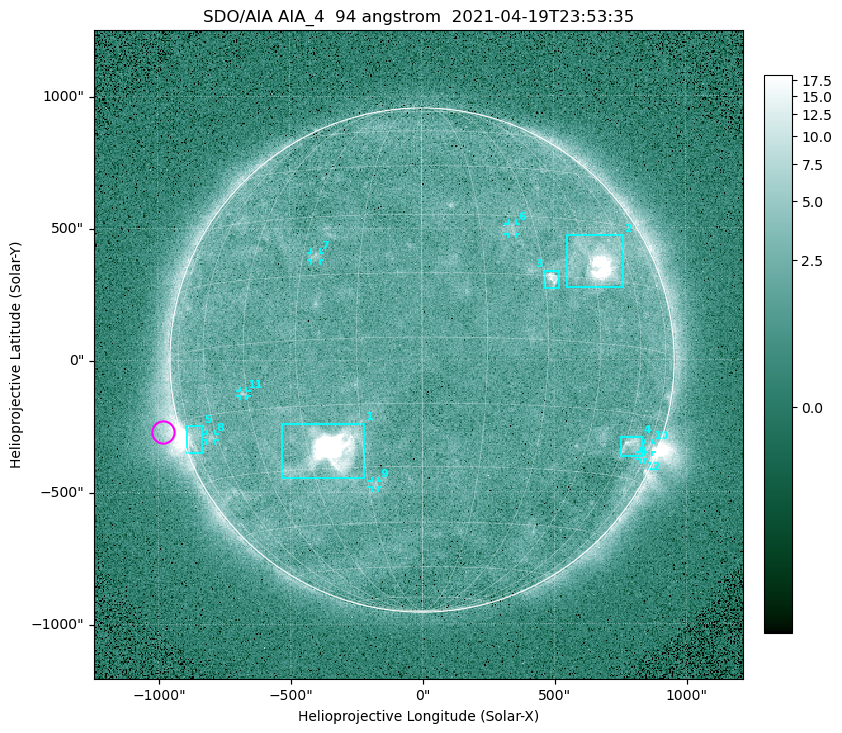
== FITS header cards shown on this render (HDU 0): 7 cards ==
TELESCOP= 'SDO/AIA '
INSTRUME= 'AIA_4   '
WAVELNTH=                   94
WAVEUNIT= 'angstrom'
DATE-OBS= '2021-04-19T23:53:35.12'
CTYPE1  = 'HPLN-TAN'
CTYPE2  = 'HPLT-TAN'

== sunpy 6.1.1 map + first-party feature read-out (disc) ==
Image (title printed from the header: SDO/AIA AIA_4  94 angstrom  2021-04-19T23:53:35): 512 x 512 px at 4.8 arcsec/px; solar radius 955 arcsec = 199 px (full disc in frame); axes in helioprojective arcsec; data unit not stated in the header (colour bar unlabelled)
Orientation: roll -0.138 deg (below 1 deg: not rotated)
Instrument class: DISC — disc imager (sunpy class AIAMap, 94 A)
Bright regions (active regions / flare kernels): reference = the median radial profile (limb darkening/brightening removed); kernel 5 px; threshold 5 sigma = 2.54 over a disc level ~1.81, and >= 1.15x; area >= 9 px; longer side >= 5 px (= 24 arcsec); searched inside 0.97 R_sun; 12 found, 12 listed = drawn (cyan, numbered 1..; 7 of them under ~33 arcsec drawn as corner ticks so the feature stays visible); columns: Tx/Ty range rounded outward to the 10 arcsec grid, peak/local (2 s.f.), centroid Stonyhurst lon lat
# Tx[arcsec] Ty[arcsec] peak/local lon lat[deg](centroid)
1 -540..-220 -450..-240 1597 -23 -26
2 550..760 270..470 37 +48 +19
3 460..520 270..340 6.5 +32 +14
4 750..830 -370..-290 4.7 +64 -22
5 -900..-830 -350..-250 6.3 -73 -19
6 330..360 470..520 2.9 +24 +26
7 -420..-380 380..410 2.9 -27 +20
8 -820..-780 -300..-280 2.9 -63 -20
9 -190..-170 -480..-450 3 -13 -34
10 840..870 -350..-310 3 +75 -22
11 -690..-660 -140..-110 3 -46 -11
12 820..840 -380..-350 2.2 +73 -24
Off-limb structures (1.02-1.3 R_sun): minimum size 50 px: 6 found; the strongest spans PA ~90..115 deg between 1.02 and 1.23 R_sun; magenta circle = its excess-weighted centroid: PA ~105 deg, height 1.07 R_sun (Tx ~-980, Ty ~-270 arcsec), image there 4.7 x the reference